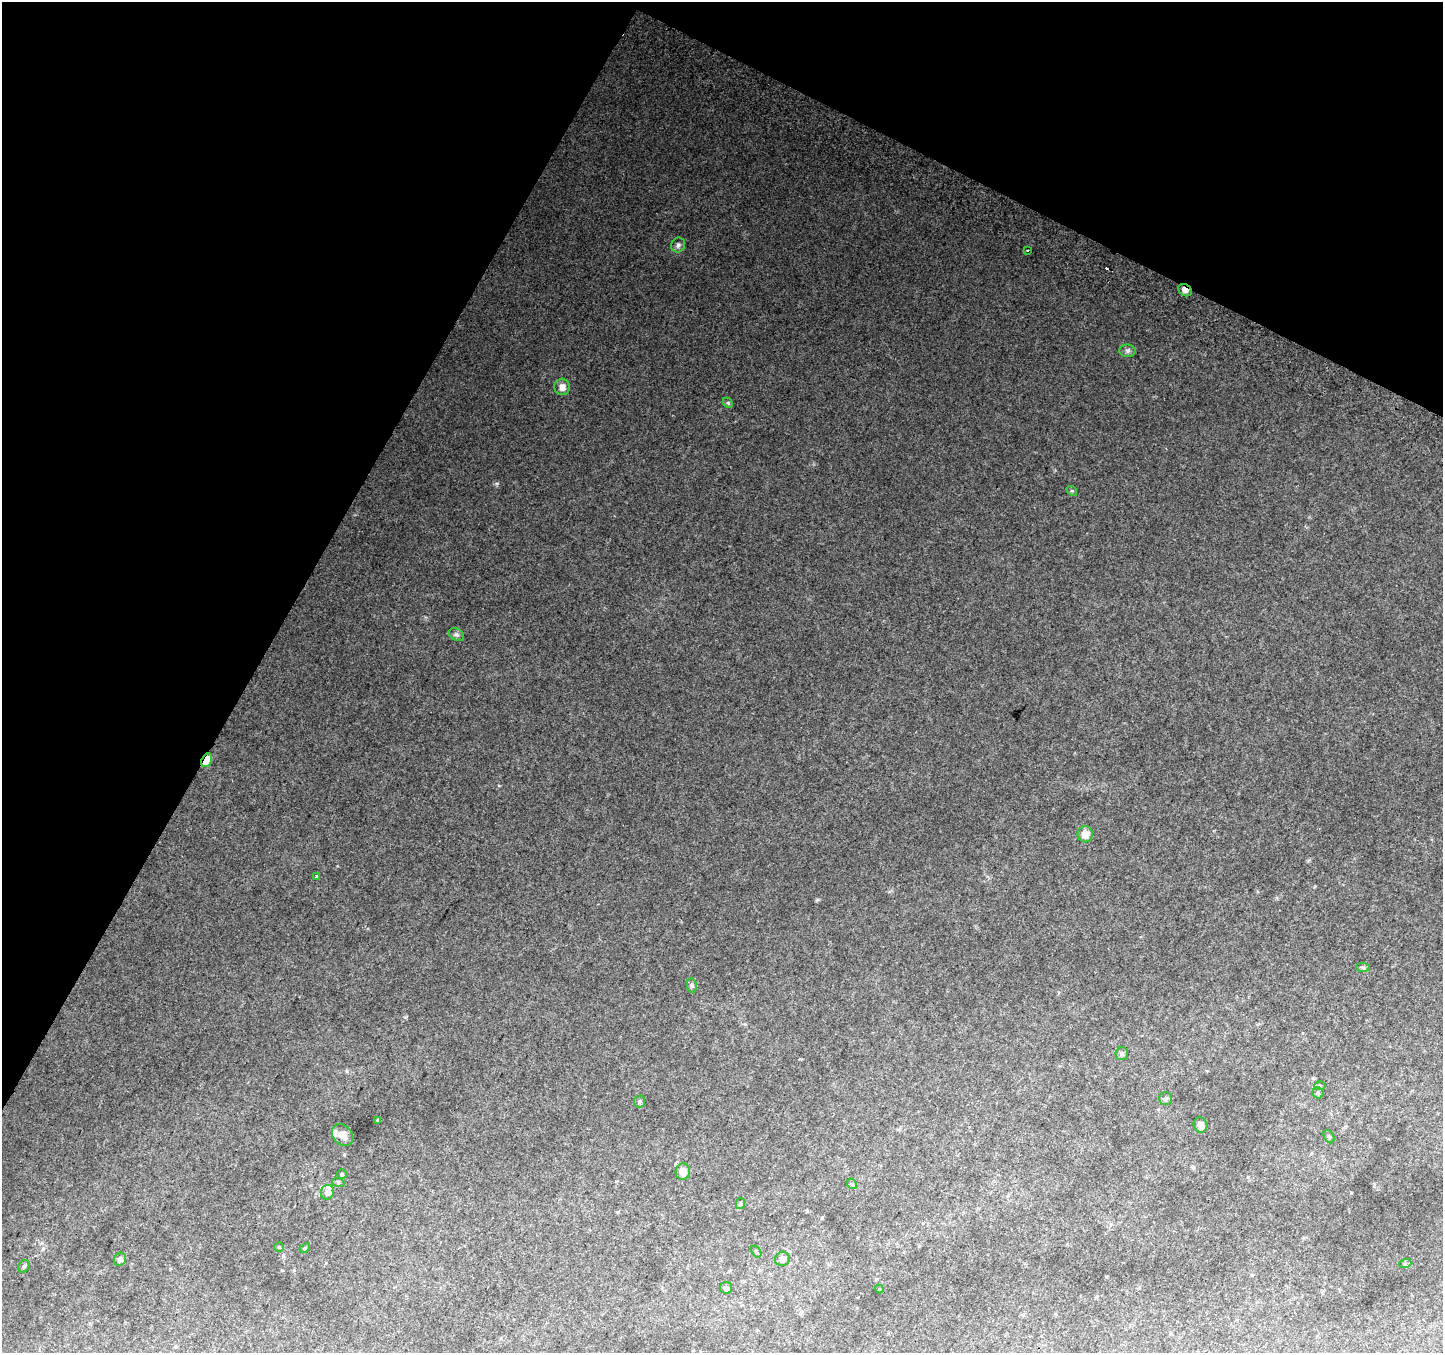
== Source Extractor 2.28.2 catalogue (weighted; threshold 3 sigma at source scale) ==
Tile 2 of 4 x 4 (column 2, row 1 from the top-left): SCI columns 1473-2913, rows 4357-5707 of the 5818 x 5945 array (HDU 1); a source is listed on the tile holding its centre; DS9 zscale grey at full resolution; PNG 1445 x 1355 px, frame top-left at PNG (2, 2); each listed source drawn as its Kron ellipse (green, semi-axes under 4 px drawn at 4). Shown black and unused: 27% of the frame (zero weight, under 2 of 3 exposures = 2% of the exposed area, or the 3 px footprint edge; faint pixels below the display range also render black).
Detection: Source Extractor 2.28.2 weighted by HDU 2 'WHT'; one run over the whole footprint, this tile lists its part. Background 0.085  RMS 0.013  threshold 0.0563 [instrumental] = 3 sigma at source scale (4.5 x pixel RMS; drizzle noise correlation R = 1.50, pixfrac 1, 0.0396/0.0396 arcsec/px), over >= 5 px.
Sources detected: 40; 1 cosmic-ray / hot-pixel residue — neither listed nor drawn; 2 inside a brighter listed object's ellipse — not listed separately; the other 37 listed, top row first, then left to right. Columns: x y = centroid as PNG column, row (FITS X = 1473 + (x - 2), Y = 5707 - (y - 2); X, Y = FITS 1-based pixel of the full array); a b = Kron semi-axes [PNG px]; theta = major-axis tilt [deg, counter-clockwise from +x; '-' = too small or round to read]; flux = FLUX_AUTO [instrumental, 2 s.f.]
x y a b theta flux
678 245 7 7 - 3.2
1028 251 3 3 - 2.3
1185 290 7 5 -31 5.8
1128 351 8 6 -1 3.1
562 387 8 8 - 7.2
728 403 6 4 -45 1.6
1072 491 6 4 -41 1.5
456 635 8 6 -32 2.9
207 760 7 5 64 25
1085 834 8 7 - 12
316 876 4 3 - 1.2
1363 967 7 4 -3 2.1
692 986 7 5 -83 2.1
1122 1053 6 6 - 2.9
1320 1086 6 4 -1 1.6
1318 1093 5 5 - 2
1165 1098 6 6 - 2.8
640 1101 6 5 - 2.2
378 1120 3 3 - 1.1
1200 1125 8 6 -65 5.6
342 1135 12 9 -48 10
1329 1136 7 5 -62 2.3
683 1172 8 7 - 8.5
342 1174 5 5 - 1.7
338 1182 6 4 -19 1.6
852 1184 6 4 -42 1.7
327 1192 7 6 - 4.8
740 1204 5 4 - 1.4
279 1247 4 4 - 1.2
305 1248 6 3 45 1.3
756 1251 6 4 -58 1.6
120 1259 7 6 - 4.2
782 1259 7 7 - 5.5
1405 1264 6 4 18 1.8
24 1266 7 5 56 2.4
726 1288 6 6 - 2.2
879 1289 4 4 - 1.1
Overlapping masked pixels (flux is a lower limit): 2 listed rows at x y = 1185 290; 207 760
Unlisted compact peaks at least as high as the median listed source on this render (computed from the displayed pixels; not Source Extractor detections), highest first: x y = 497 483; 817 900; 499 786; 405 1017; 1309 860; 282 1270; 1351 1193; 283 1256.